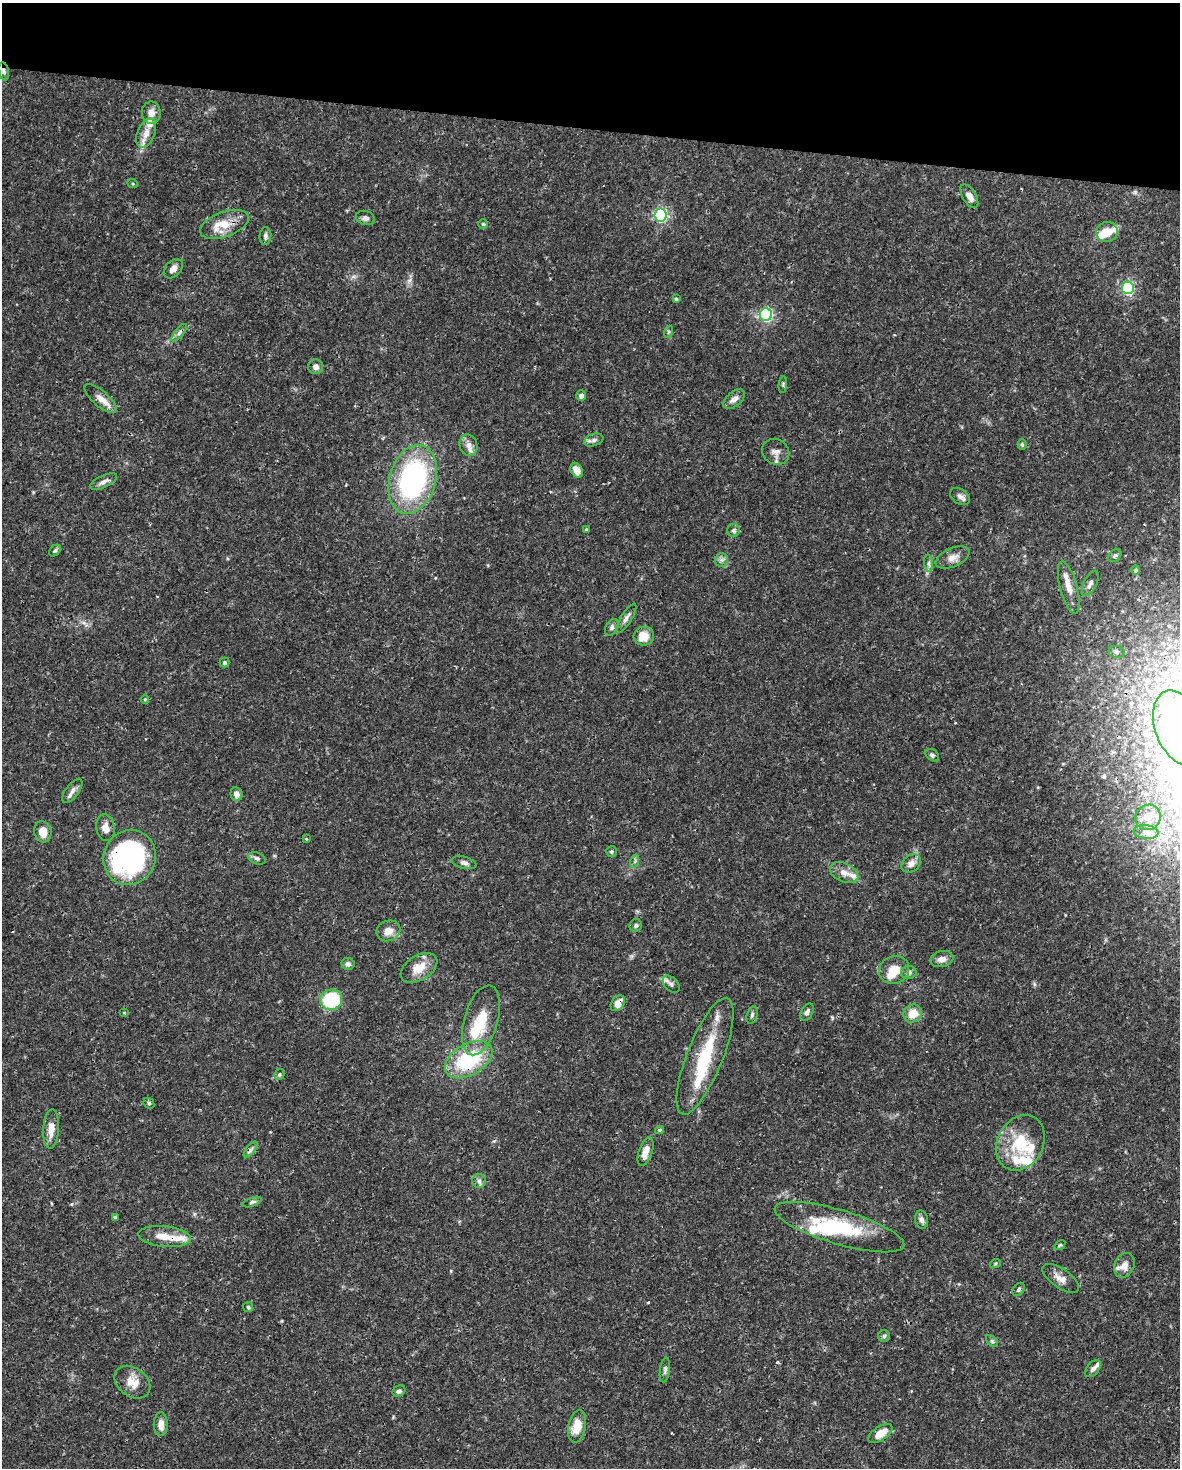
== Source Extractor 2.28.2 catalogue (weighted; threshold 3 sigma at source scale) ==
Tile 2 of 4 x 3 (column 2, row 1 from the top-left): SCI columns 1182-2359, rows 3161-4626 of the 4716 x 4739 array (HDU 1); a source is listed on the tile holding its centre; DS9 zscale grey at full resolution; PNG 1182 x 1470 px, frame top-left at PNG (2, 3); each listed source drawn as its Kron ellipse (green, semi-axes under 4 px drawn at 4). Shown black and unused: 9% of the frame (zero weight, under 3 of 4 exposures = <1% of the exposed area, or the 3 px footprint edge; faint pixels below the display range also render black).
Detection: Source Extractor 2.28.2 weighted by HDU 2 'WHT'; one run over the whole footprint, this tile lists its part. Background 0.0444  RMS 0.0019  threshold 0.00835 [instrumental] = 3 sigma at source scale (4.5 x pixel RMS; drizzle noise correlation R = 1.50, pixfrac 1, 0.05/0.05 arcsec/px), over >= 5 px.
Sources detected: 126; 4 inside a brighter object's white glare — neither listed nor drawn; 15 inside a brighter listed object's ellipse — not listed separately; the other 107 listed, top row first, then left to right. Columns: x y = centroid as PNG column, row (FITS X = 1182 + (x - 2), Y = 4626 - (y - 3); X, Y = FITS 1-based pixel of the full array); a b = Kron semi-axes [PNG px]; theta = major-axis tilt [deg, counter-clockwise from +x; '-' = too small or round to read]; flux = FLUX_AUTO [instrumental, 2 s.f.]
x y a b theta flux
4 71 9 5 -78 0.46
151 113 11 9 -88 1.4
146 133 15 8 67 2
133 184 5 3 - 0.22
969 196 13 6 -59 1.4
661 215 6 6 - 37
365 218 9 7 -19 0.61
224 224 25 12 20 3.9
483 224 5 5 - 0.27
1107 232 11 10 - 2.5
265 236 9 6 85 0.56
173 269 11 7 46 1
1128 288 6 6 - 28
676 299 4 4 - 0.22
766 315 6 6 - 37
668 332 6 4 71 0.24
179 333 11 4 50 0.57
315 367 7 7 - 0.85
783 385 8 3 85 0.26
581 396 5 5 - 0.97
100 398 20 7 -41 2.1
734 399 13 7 39 1.1
594 440 10 6 18 0.64
1022 444 5 4 - 0.25
468 445 11 9 -74 1.1
776 452 14 12 -32 1.3
576 470 8 5 -61 1.9
413 479 35 23 74 35
103 482 15 6 24 0.88
960 497 11 7 -35 0.77
586 530 4 3 - 0.25
734 530 6 6 - 0.46
55 551 7 4 48 0.36
1115 555 7 5 40 0.47
953 558 18 9 24 1.5
722 560 7 6 - 0.62
929 563 9 4 -82 0.49
1136 570 4 4 - 0.24
1090 584 14 6 63 0.92
1069 588 27 8 -75 2.2
626 618 17 5 58 0.87
612 627 9 6 60 0.54
644 636 10 9 - 2.5
1117 652 8 6 -10 0.53
224 663 5 5 - 0.46
145 699 4 3 - 0.18
1179 728 39 24 -69 19
932 755 8 5 -36 0.43
72 791 14 6 54 0.91
236 794 7 6 - 1.1
1148 817 13 12 - 1.5
106 828 13 9 -81 1.6
43 832 11 8 -74 2.3
1146 832 12 6 -7 1.1
306 839 4 3 - 0.23
611 852 5 5 - 0.34
130 858 28 26 64 45
257 858 9 5 -20 0.47
635 861 7 4 72 0.35
464 863 12 6 -14 0.68
911 864 11 8 40 1.2
844 873 15 9 -24 1.7
636 925 7 6 - 0.46
388 931 12 10 22 1.8
942 959 11 8 12 1.2
348 964 6 6 - 0.63
419 968 20 12 32 3.2
894 970 15 13 29 3.2
909 972 7 6 - 0.66
671 984 10 6 -45 0.66
331 1000 11 10 - 14
618 1003 9 6 54 1.7
124 1012 5 3 - 0.15
807 1012 9 6 61 0.69
913 1013 10 8 34 2.9
752 1015 9 5 75 0.45
481 1020 36 17 74 6.5
705 1056 62 18 68 11
469 1060 26 15 30 14
279 1075 6 4 58 0.31
149 1103 6 5 - 0.28
51 1129 20 8 86 2.2
659 1130 4 3 - 0.27
1020 1143 29 23 60 8
251 1149 9 4 49 0.48
645 1152 15 6 71 1.7
479 1181 7 7 - 0.57
252 1202 10 4 20 0.38
115 1217 4 4 - 0.38
922 1220 9 6 -78 0.72
839 1227 67 17 -16 13
164 1237 26 10 -6 3
1060 1245 6 4 34 0.24
995 1264 6 3 20 0.25
1124 1265 13 9 67 1.5
1061 1278 21 9 -35 1.7
1019 1289 7 5 54 0.42
248 1307 5 5 - 0.32
884 1336 6 6 - 0.34
992 1341 7 4 -45 0.35
1093 1369 10 6 50 0.67
665 1370 12 5 82 0.51
132 1382 19 14 -36 2.6
399 1391 7 5 29 0.5
161 1424 12 7 89 1.6
577 1426 16 9 78 3.1
880 1433 14 7 33 2.8
Overlapping masked pixels (flux is a lower limit): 5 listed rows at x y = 4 71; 130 858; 618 1003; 469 1060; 51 1129
Isophote crosses this tile's border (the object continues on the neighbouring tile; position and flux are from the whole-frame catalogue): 1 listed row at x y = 1179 728